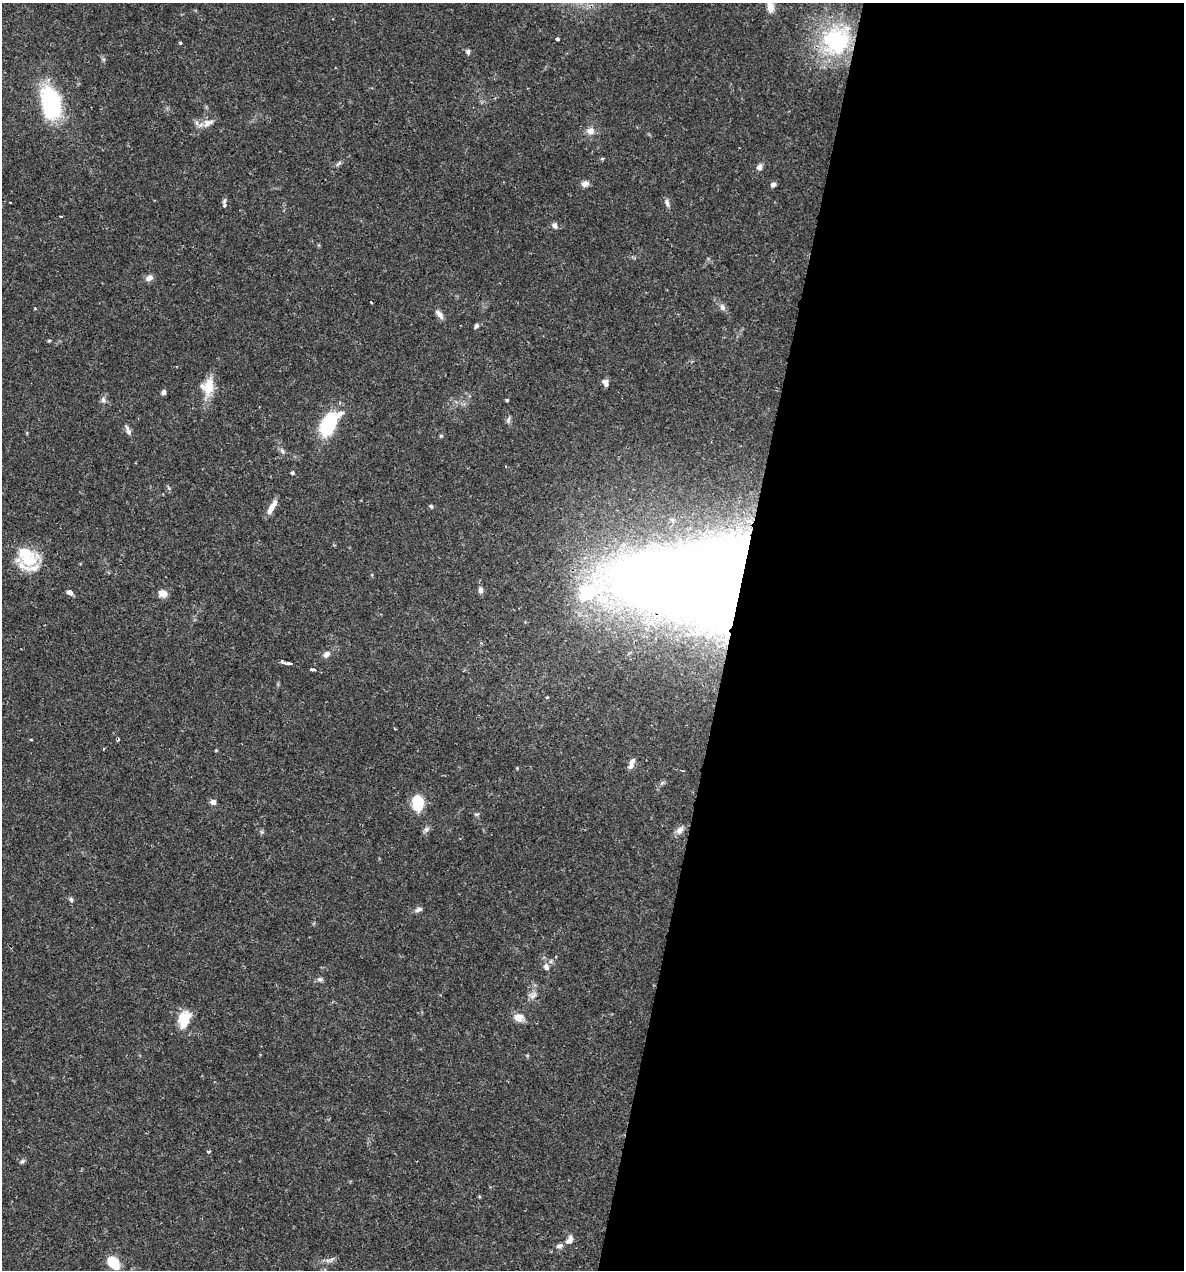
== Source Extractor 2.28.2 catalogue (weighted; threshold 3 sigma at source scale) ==
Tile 12 of 4 x 4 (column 4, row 3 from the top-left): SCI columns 3791-4972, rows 1269-2536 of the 5092 x 5073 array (HDU 1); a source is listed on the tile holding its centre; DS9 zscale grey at full resolution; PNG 1186 x 1272 px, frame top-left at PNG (2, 3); no overlay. Shown black and unused: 38% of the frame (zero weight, under 2 of 3 exposures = <1% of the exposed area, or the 3 px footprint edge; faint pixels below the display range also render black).
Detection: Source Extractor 2.28.2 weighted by HDU 2 'WHT'; one run over the whole footprint, this tile lists its part. Background 0.0426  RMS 0.0032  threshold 0.0144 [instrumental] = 3 sigma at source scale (4.5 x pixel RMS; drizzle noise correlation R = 1.50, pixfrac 1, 0.05/0.05 arcsec/px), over >= 5 px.
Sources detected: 72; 1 inside a brighter object's white glare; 2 cosmic-ray / hot-pixel residue — not listed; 4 inside a brighter listed object's ellipse — not listed separately; the other 65 listed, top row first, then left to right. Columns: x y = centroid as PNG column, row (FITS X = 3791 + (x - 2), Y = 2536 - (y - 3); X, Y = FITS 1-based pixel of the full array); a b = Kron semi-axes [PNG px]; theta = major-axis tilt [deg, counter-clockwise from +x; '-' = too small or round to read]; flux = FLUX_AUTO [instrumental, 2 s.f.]
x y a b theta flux
770 6 20 9 -79 3.1
557 39 4 3 - 1.2
836 40 40 34 59 33
180 43 4 3 - 0.38
468 52 6 5 - 0.74
51 103 26 14 -75 45
208 123 16 9 27 2.6
590 131 10 9 - 2.2
602 158 5 3 - 0.46
339 163 10 4 44 0.73
759 167 7 6 - 1.3
585 184 8 7 - 1.6
773 185 6 5 - 1.1
224 201 9 5 69 0.91
10 202 3 2 - 0.7
667 203 13 5 -80 1
555 226 7 6 - 1.3
149 278 9 6 20 1.6
371 302 3 2 - 0.28
722 307 9 7 -66 1.2
35 309 4 3 - 0.31
439 314 13 6 -50 1.6
476 326 6 5 - 0.82
49 341 5 3 - 0.34
605 383 10 7 -65 1.4
208 387 24 15 78 6.8
163 392 6 5 - 0.94
103 400 8 6 -88 0.97
507 400 3 3 - 0.45
508 420 9 6 79 0.83
329 424 21 11 56 26
128 431 14 5 -68 1.4
282 451 7 5 -47 0.74
292 473 3 3 - 0.73
431 506 5 4 - 0.66
272 507 19 6 60 2.9
29 561 32 16 4 8.9
481 590 8 6 -84 1.1
727 591 200 53 0 730
70 592 6 5 - 1.5
163 594 10 8 -11 2.4
326 654 9 6 41 1.5
282 662 3 3 - 0.99
288 663 6 3 -12 7.7
313 670 5 3 - 2
547 697 4 3 - 0.31
216 750 4 3 - 0.29
631 764 15 6 67 1.8
213 802 7 7 - 1.1
418 803 15 11 90 10
426 829 9 6 45 0.97
680 830 13 7 48 1.8
71 900 7 5 -59 0.67
418 909 10 5 19 1.1
546 967 10 7 -69 1.5
320 979 7 6 - 0.86
533 995 12 7 49 1.6
518 1017 12 9 -16 3.1
184 1019 21 13 74 7.1
208 1152 5 3 - 0.37
22 1161 7 5 37 0.61
569 1240 12 7 58 2
559 1246 9 7 23 1.1
332 1259 13 5 36 1
114 1263 13 9 -52 8.6
Overlapping masked pixels (flux is a lower limit): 1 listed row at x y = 727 591
Isophote crosses this tile's border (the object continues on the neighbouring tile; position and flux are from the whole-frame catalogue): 1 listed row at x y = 770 6